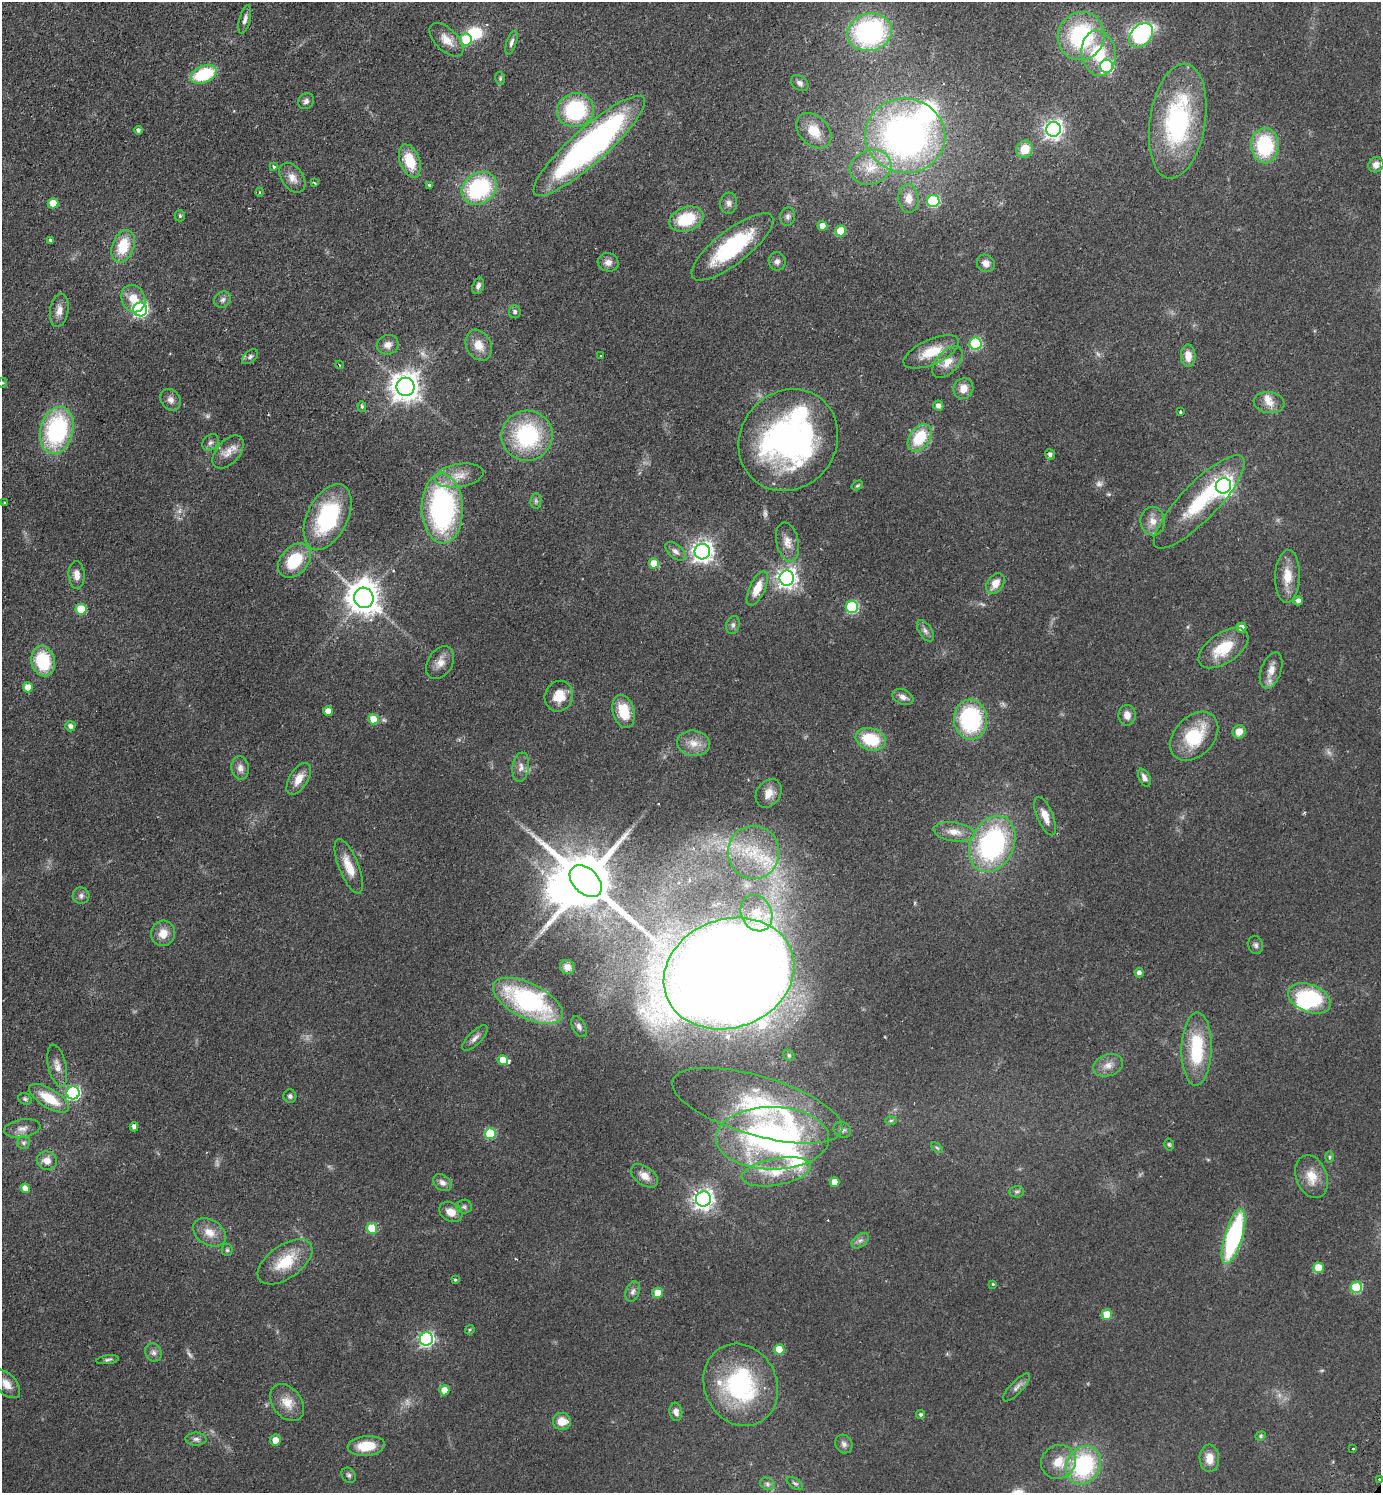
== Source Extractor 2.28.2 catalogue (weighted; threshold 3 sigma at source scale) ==
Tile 11 of 4 x 4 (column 3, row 3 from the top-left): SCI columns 3100-4478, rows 1533-3023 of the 6059 x 6046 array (HDU 1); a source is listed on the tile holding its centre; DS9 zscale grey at full resolution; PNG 1383 x 1495 px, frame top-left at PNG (2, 2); each listed source drawn as its Kron ellipse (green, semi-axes under 4 px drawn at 4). Shown black and unused: <1% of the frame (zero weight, under 2 of 3 exposures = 3% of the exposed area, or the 3 px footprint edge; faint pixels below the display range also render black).
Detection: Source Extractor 2.28.2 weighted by HDU 2 'WHT'; one run over the whole footprint, this tile lists its part. Background 0.0488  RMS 0.0049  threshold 0.0222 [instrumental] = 3 sigma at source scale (4.5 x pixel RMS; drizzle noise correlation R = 1.50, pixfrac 1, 0.05/0.05 arcsec/px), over >= 5 px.
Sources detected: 237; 12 too faint to see at this stretch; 5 inside a brighter object's white glare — neither listed nor drawn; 9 inside a brighter listed object's ellipse — not listed separately; the other 211 listed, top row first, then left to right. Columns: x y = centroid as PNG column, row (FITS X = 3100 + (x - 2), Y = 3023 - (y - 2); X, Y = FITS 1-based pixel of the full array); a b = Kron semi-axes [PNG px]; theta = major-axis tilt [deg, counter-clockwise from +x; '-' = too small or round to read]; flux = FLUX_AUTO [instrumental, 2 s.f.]
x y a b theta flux
245 20 14 5 76 2.3
869 32 22 18 14 87
1141 35 14 10 47 76
1081 36 24 23 - 51
446 40 21 11 -44 6.1
466 40 6 5 - 18
511 43 12 5 72 1.8
1099 53 23 17 -82 19
1107 66 6 6 - 72
204 74 13 8 21 29
500 78 6 5 - 0.94
800 83 9 7 -38 1.9
306 101 8 7 - 1.7
575 110 18 17 - 43
1178 121 58 28 81 74
1053 129 7 7 - 230
138 130 4 4 - 1.3
814 131 20 14 -45 9.2
905 136 40 37 -8 190
589 146 72 17 41 170
1265 146 17 14 -89 35
1025 149 9 8 - 8.5
410 161 17 10 -69 14
1376 165 8 7 - 2.8
274 167 3 3 - 1.4
871 167 21 17 18 12
292 178 17 10 -55 4.8
314 183 4 2 - 0.7
430 186 4 3 - 4.2
479 188 18 15 35 51
260 192 4 3 - 0.41
909 198 14 10 -86 4.9
933 201 6 6 - 43
53 203 5 5 - 8.4
729 203 10 8 84 2.3
180 216 5 5 - 0.81
788 217 9 7 78 1.8
686 219 17 12 20 19
822 226 5 5 - 5
841 231 5 5 - 13
50 240 3 3 - 0.99
123 246 16 11 70 15
732 247 50 17 38 43
777 261 9 8 - 2
608 262 10 9 - 3
986 263 9 8 - 3.5
478 286 9 5 74 2
133 298 14 11 -68 7.6
223 300 9 7 43 1.8
140 309 7 7 - 120
59 310 16 9 81 4.1
515 312 6 6 - 1.5
976 344 6 6 - 40
388 345 11 9 19 3.3
479 345 16 12 -62 6.9
931 352 30 12 24 13
600 355 3 2 - 0.39
1188 356 11 7 -88 5.1
250 357 9 5 39 1.4
947 362 19 11 47 6.4
339 365 4 3 - 0.43
2 383 5 3 - 0.42
406 387 9 9 - 640
963 389 10 9 - 5.1
171 400 11 9 -53 2.8
1269 403 15 10 -8 4.7
362 406 5 4 - 0.7
938 406 5 5 - 2.3
1181 412 3 3 - 0.67
57 430 24 16 76 63
527 436 25 25 - 48
920 438 15 10 55 19
788 440 53 48 51 150
210 443 9 7 43 2
228 452 20 11 49 5.8
1050 454 5 5 - 1.4
459 476 25 11 10 8.1
857 485 6 4 32 0.67
1223 486 8 7 - 270
536 501 8 5 84 1.2
1199 502 62 18 46 35
4 503 3 3 - 0.65
442 509 35 20 -88 93
328 517 35 20 64 51
1153 521 14 12 -83 5.2
787 542 20 11 -78 5.5
675 551 12 6 -41 2.3
702 552 8 7 - 300
294 561 19 13 48 22
654 563 5 5 - 10
77 575 14 8 -86 3.8
1287 576 26 12 88 9.2
787 578 7 7 - 270
995 584 11 8 54 5.8
757 588 18 8 65 7.5
364 598 10 9 - 860
1298 601 5 4 - 2.2
852 607 6 6 - 50
81 609 5 5 - 19
733 625 9 6 72 1.5
1241 628 5 5 - 5
925 631 12 6 -57 2
1223 648 28 15 34 17
43 661 15 11 -77 24
440 663 18 12 58 4.9
1271 670 19 10 70 5.2
28 687 5 5 - 6.5
559 696 15 14 - 9.1
903 697 11 7 -23 2.5
328 711 5 4 - 4.8
623 711 17 11 -74 13
1127 715 10 8 -88 3.5
373 719 5 5 - 8.4
970 719 20 16 -89 53
70 726 5 5 - 2
1239 732 7 6 - 5
1194 736 28 19 47 24
871 739 15 11 -17 20
693 743 16 12 -7 6.3
521 767 15 8 82 3.2
240 768 12 8 -81 3.1
1144 778 9 5 -64 2.4
299 779 18 9 59 6
769 793 15 12 55 5.7
1045 816 20 8 -68 5.7
954 832 20 9 -8 5.8
992 844 29 21 64 85
754 852 26 25 - 25
349 866 29 9 -68 9.2
586 881 19 12 -44 4000
81 896 8 8 - 1.8
757 913 19 15 -64 9.8
163 933 13 12 - 6.2
1256 945 9 7 -75 1.5
567 967 7 7 - 2.6
1139 973 5 4 - 2
729 974 67 54 20 1900
1309 998 22 13 -22 37
528 1001 38 17 -26 78
579 1027 11 6 -63 2
475 1038 17 6 45 2.7
1197 1049 37 15 89 29
789 1055 6 5 - 0.77
503 1060 5 5 - 8.5
1108 1065 15 10 19 4.3
57 1066 21 9 -77 4.6
73 1093 6 6 - 87
290 1096 7 6 - 1.3
49 1098 22 9 -32 15
25 1099 7 5 -29 0.99
757 1106 88 29 -16 51
891 1120 6 4 1 0.75
134 1127 4 4 - 2.4
22 1128 18 9 9 4
842 1130 9 7 -24 1.8
490 1133 5 5 - 27
773 1138 56 31 0 160
23 1143 6 6 - 1.2
1169 1144 6 4 -74 0.73
937 1148 7 3 -37 0.68
1329 1157 6 4 90 0.68
47 1161 10 9 - 4.2
776 1172 35 13 10 15
644 1176 15 9 -36 4.8
1312 1177 22 15 -70 8.9
835 1182 5 4 - 4.9
442 1183 10 7 -39 2.4
25 1188 5 4 - 4.2
1017 1192 7 5 2 1.1
703 1199 7 7 - 300
464 1207 7 7 - 1.2
451 1212 12 9 -29 5
372 1228 5 5 - 18
209 1232 18 12 -31 6.7
1233 1237 28 9 73 76
860 1241 10 6 39 1.7
227 1250 6 5 - 0.91
285 1262 31 16 35 18
1318 1268 5 5 - 12
455 1280 4 3 - 0.6
993 1284 4 3 - 0.55
1356 1287 6 5 - 32
633 1292 10 7 71 2.1
658 1293 5 5 - 8.1
1107 1314 5 5 - 13
470 1330 5 3 - 0.53
426 1339 7 6 - 120
779 1349 5 5 - 9.6
153 1352 9 8 - 2
108 1360 11 4 7 1.2
6 1384 17 10 -46 5.1
741 1385 42 36 -65 62
1017 1387 18 6 47 2.6
444 1390 5 5 - 6.1
287 1403 20 14 -53 7.8
676 1412 9 6 -83 2.6
921 1415 5 4 - 1
562 1421 9 8 - 6.4
1261 1436 5 4 - 0.66
196 1439 10 6 0 1.7
275 1440 5 5 - 5.4
844 1444 10 8 -57 2.1
366 1446 18 10 5 11
1353 1449 3 2 - 0.55
1209 1458 13 10 -88 6.2
1058 1462 18 16 41 10
1084 1465 20 16 60 49
349 1475 8 6 -49 1.3
1379 1479 3 3 - 0.73
795 1483 9 5 -33 1.1
767 1484 8 6 -22 1.4
Overlapping masked pixels (flux is a lower limit): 1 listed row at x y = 1379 1479
Isophote crosses this tile's border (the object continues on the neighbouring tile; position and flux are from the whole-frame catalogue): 1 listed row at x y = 6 1384